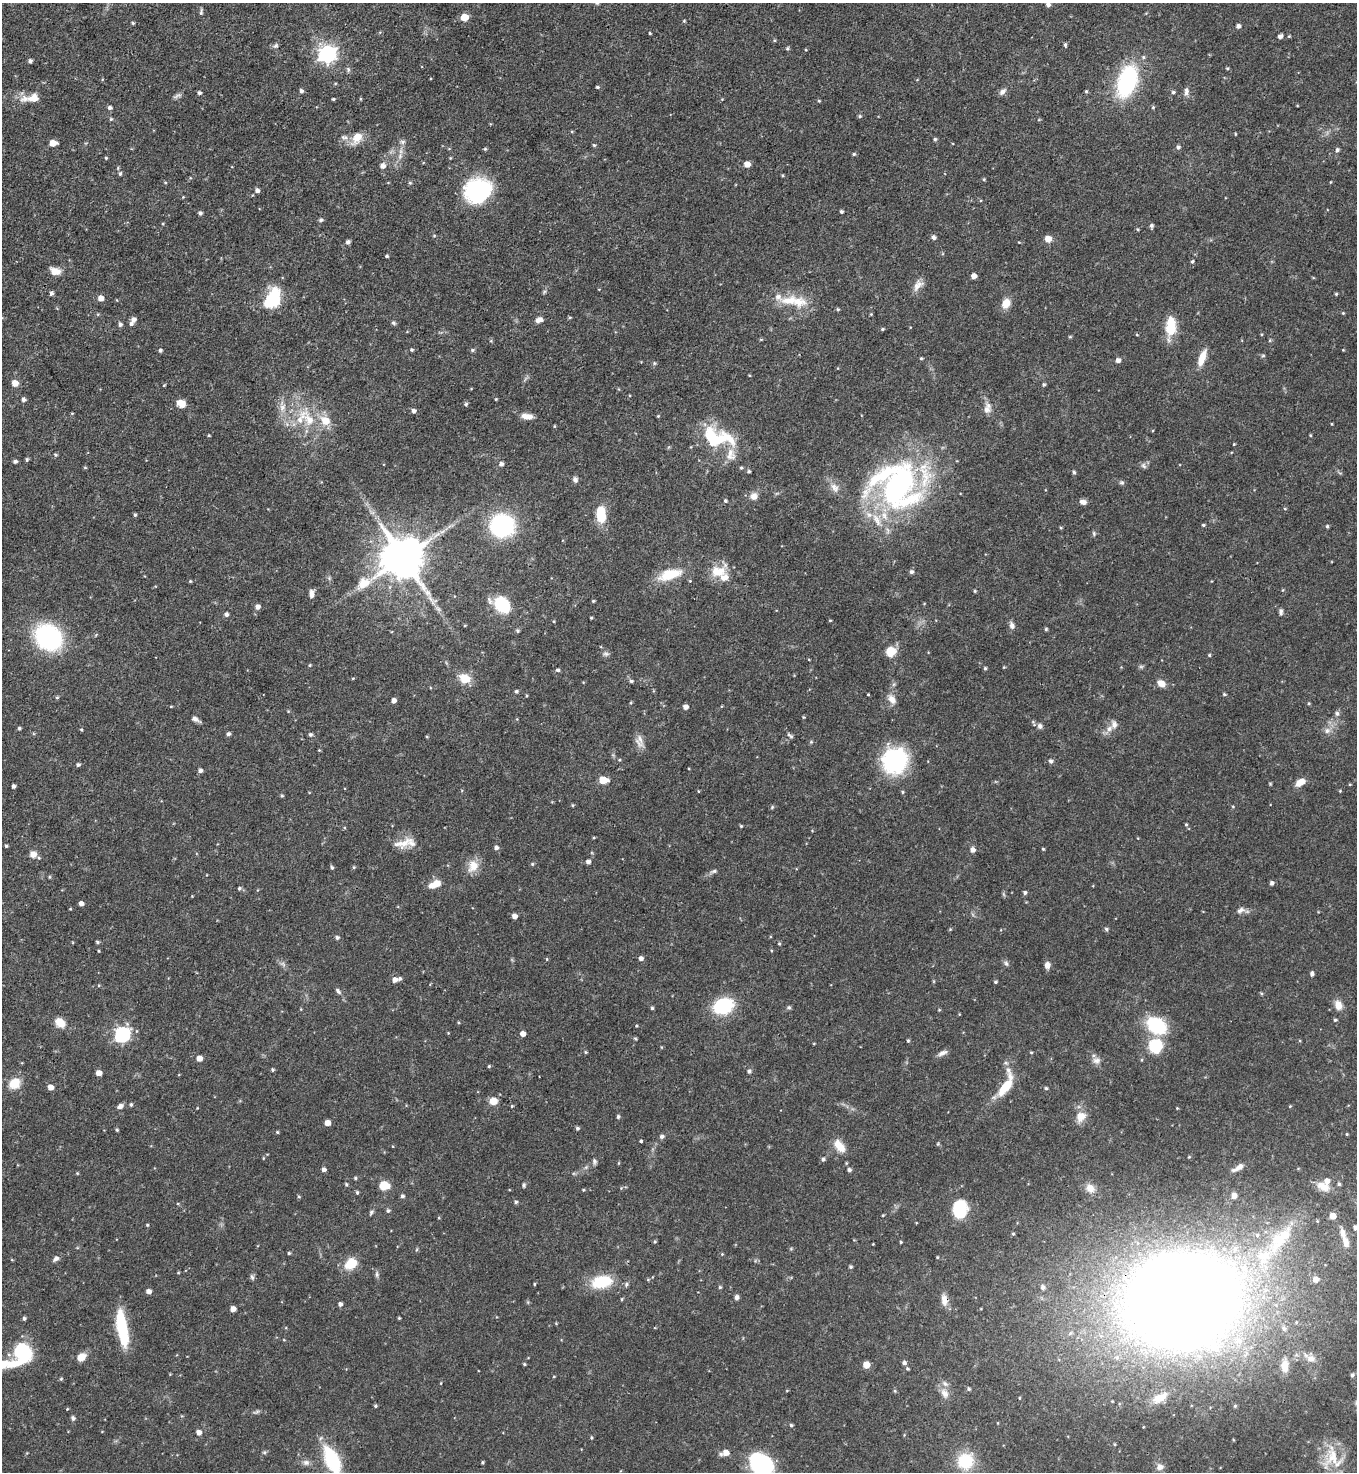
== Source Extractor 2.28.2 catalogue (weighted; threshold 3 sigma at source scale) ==
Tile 11 of 4 x 4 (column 3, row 3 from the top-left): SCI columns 3008-4362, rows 1473-2942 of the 5875 x 5882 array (HDU 1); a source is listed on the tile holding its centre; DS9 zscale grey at full resolution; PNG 1359 x 1474 px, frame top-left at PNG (2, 3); no overlay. Shown black and unused: <1% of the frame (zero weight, under 3 of 4 exposures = <1% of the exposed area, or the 3 px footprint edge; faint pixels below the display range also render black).
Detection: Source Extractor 2.28.2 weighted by HDU 2 'WHT'; one run over the whole footprint, this tile lists its part. Background 0.0619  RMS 0.0035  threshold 0.0158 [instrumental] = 3 sigma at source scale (4.5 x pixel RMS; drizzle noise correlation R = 1.50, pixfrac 1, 0.05/0.05 arcsec/px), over >= 5 px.
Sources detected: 415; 2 too faint to see at this stretch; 1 inside a brighter object's white glare — not listed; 23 inside a brighter listed object's ellipse — not listed separately; the other 389 listed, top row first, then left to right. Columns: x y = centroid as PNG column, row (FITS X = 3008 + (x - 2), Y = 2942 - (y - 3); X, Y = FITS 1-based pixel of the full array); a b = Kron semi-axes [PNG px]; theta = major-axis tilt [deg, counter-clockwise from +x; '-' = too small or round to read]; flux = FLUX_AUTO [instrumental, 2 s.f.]
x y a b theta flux
1048 4 5 5 - 0.93
201 12 9 4 81 0.62
464 17 5 5 - 6.7
684 21 3 3 - 0.37
133 23 4 3 - 0.46
1238 26 5 4 - 1.3
650 33 3 3 - 0.37
1280 36 4 4 - 1.4
774 40 5 3 - 0.35
1065 45 5 3 - 0.55
276 46 8 5 38 0.79
787 49 5 5 - 0.51
806 50 4 2 - 0.27
327 54 7 7 - 130
30 61 4 4 - 0.88
1227 68 4 3 - 0.39
348 69 7 5 -67 0.71
1127 81 28 15 72 44
597 87 4 3 - 0.55
301 91 5 4 - 0.92
1086 91 4 4 - 0.42
1186 91 13 6 88 1.5
1003 92 10 6 42 1.4
1173 92 4 4 - 0.63
199 93 4 4 - 0.78
25 99 16 10 8 3.3
333 99 3 3 - 0.47
360 99 5 3 - 0.34
819 101 4 4 - 0.36
1153 107 4 4 - 0.41
110 108 5 4 - 0.94
860 116 5 4 - 0.47
111 119 5 5 - 0.47
1235 134 4 2 - 0.3
344 137 11 6 -2 1.5
357 138 19 10 54 4.6
935 139 4 4 - 0.57
402 142 7 5 14 0.93
53 143 6 5 - 4.3
594 145 4 4 - 0.46
1178 147 5 5 - 0.88
485 149 5 4 - 0.44
1337 150 5 4 - 0.85
854 154 5 4 - 0.52
400 156 8 6 71 1.5
106 158 4 4 - 0.38
747 164 5 4 - 3.7
383 166 7 6 - 1.7
120 174 5 4 - 0.63
984 179 4 4 - 0.4
165 182 4 4 - 0.37
1330 182 4 2 - 0.25
410 183 5 4 - 0.44
257 190 5 5 - 1.1
478 190 28 23 24 34
183 197 4 4 - 0.29
841 211 4 3 - 0.62
200 213 5 4 - 0.79
321 220 5 5 - 0.81
1151 226 5 4 - 0.81
1138 229 4 4 - 0.37
933 237 5 5 - 1
1048 239 7 7 - 2.7
348 242 5 4 - 1
387 256 4 3 - 0.51
1192 261 4 4 - 0.53
55 271 12 8 -12 3.6
974 276 4 4 - 2.1
918 285 16 10 51 2.7
51 293 4 4 - 1
1336 294 4 4 - 0.42
101 298 5 5 - 2.8
273 298 24 14 66 17
798 302 24 16 -6 8.5
1006 303 11 8 57 4
838 309 5 4 - 0.43
1343 313 4 4 - 0.35
871 314 4 4 - 0.31
570 317 5 3 - 0.37
133 320 6 5 - 1.6
539 320 8 6 18 1.9
393 323 6 5 - 0.57
120 324 5 5 - 0.89
1171 327 20 9 86 12
882 329 4 3 - 0.48
1137 335 5 3 - 0.3
1070 337 4 4 - 0.39
761 339 5 3 - 0.37
1270 340 5 3 - 0.35
491 341 5 4 - 0.38
160 350 5 4 - 0.71
412 350 4 4 - 0.53
472 350 5 4 - 0.57
1343 350 3 3 - 0.26
1263 356 6 4 1 0.46
921 358 3 3 - 0.46
1202 358 19 7 71 5
1118 360 4 4 - 1.6
654 363 6 4 22 0.53
15 383 6 6 - 2.8
1044 384 5 4 - 0.56
164 385 5 3 - 0.34
23 399 5 4 - 1.1
496 399 4 3 - 0.33
181 403 10 7 -29 4
466 404 5 4 - 0.66
282 407 12 8 62 2.5
987 408 15 9 79 2.4
414 411 4 4 - 1.1
72 413 4 3 - 0.3
527 416 14 6 -7 3
658 416 4 4 - 0.3
309 419 23 15 -58 9.1
1332 424 4 2 - 0.28
209 435 4 3 - 0.31
1310 435 3 3 - 0.32
717 438 42 22 -12 21
1234 444 3 3 - 0.33
55 455 5 4 - 0.52
27 459 6 4 -71 0.49
15 461 5 4 - 0.86
501 464 5 5 - 1.2
1144 466 8 6 -52 0.93
85 467 5 3 - 0.34
741 468 4 4 - 0.45
749 471 4 3 - 0.59
1074 472 5 4 - 0.63
575 479 7 6 - 1.1
1122 482 7 5 -1 0.65
898 486 63 37 60 81
834 488 15 9 -58 2.8
754 496 9 8 - 2.3
725 501 4 4 - 0.59
1083 502 8 6 -16 1.6
1285 509 5 3 - 0.31
135 515 4 3 - 0.57
601 515 15 8 -86 11
502 525 18 17 - 47
1203 525 4 3 - 0.46
1327 526 4 3 - 0.55
1061 528 4 3 - 0.39
442 532 7 4 3 0.93
1094 533 7 5 -71 0.58
403 558 13 12 - 1500
718 571 23 14 25 6.7
911 572 5 5 - 0.92
670 574 24 10 17 11
190 581 4 4 - 0.36
975 591 4 4 - 0.42
311 593 10 5 88 1.7
593 601 3 3 - 0.42
502 605 15 12 -51 17
257 607 5 5 - 1.7
438 609 8 5 -45 1
1281 612 9 5 -86 0.9
226 614 5 4 - 1
591 618 3 3 - 0.33
830 620 3 3 - 0.33
554 621 3 3 - 0.34
465 625 4 3 - 0.26
1012 625 10 6 -68 1.4
1046 629 4 4 - 0.49
518 631 5 5 - 0.61
49 637 25 22 -39 48
891 651 9 9 - 6.2
606 654 9 5 -3 0.89
1209 655 4 4 - 0.38
310 665 4 4 - 0.34
1004 667 4 3 - 0.3
985 668 4 4 - 0.47
558 670 5 4 - 0.75
353 678 4 3 - 0.31
465 678 11 9 -29 6.7
631 681 5 4 - 0.65
1161 683 9 6 -34 3
516 691 5 4 - 0.68
868 694 3 2 - 0.29
1224 694 5 4 - 0.44
527 695 4 3 - 0.37
57 697 5 4 - 0.41
892 699 12 8 -53 2.6
394 700 4 4 - 1.8
1309 703 4 4 - 0.4
171 706 4 3 - 0.27
685 707 4 4 - 2
1337 713 6 6 - 0.88
803 717 5 3 - 0.32
195 719 9 5 -30 1.4
1040 726 7 6 - 1.1
19 728 4 4 - 0.56
1109 729 10 7 51 2.1
81 730 4 3 - 0.41
1327 731 8 8 - 1.6
228 734 4 4 - 0.87
310 734 5 4 - 0.74
790 736 10 4 -36 0.68
640 739 16 5 -73 2
319 750 4 4 - 0.32
619 760 4 4 - 0.35
895 760 19 18 - 50
1051 761 5 5 - 0.92
78 765 4 4 - 0.74
200 771 5 4 - 1
603 780 6 5 - 9.3
1300 782 12 7 32 3.3
1350 784 4 3 - 0.34
13 786 4 3 - 0.91
698 791 4 3 - 0.28
1340 791 4 3 - 0.32
902 792 4 4 - 0.4
282 796 5 4 - 0.49
573 805 4 4 - 0.41
1233 806 5 3 - 0.34
772 807 5 4 - 0.45
1186 824 4 4 - 0.43
741 826 4 4 - 0.38
594 838 5 3 - 0.34
402 843 29 12 17 5.5
6 846 3 3 - 0.52
496 848 5 4 - 1.1
1043 849 4 3 - 0.37
972 850 5 5 - 1.8
33 854 8 7 - 2.9
588 862 4 4 - 1.3
532 864 5 4 - 0.44
473 866 17 13 61 4.8
332 868 5 4 - 0.55
714 871 9 5 14 0.88
49 877 4 4 - 0.38
1272 883 5 4 - 1
434 884 15 7 24 4
239 888 5 5 - 0.67
1025 893 4 4 - 0.76
81 903 4 4 - 1.7
70 909 4 3 - 0.27
1240 910 11 6 32 1.5
514 916 4 4 - 2
950 929 4 4 - 0.36
1106 929 5 4 - 0.59
337 937 5 4 - 0.79
97 942 4 4 - 0.54
779 944 4 4 - 0.41
99 951 3 3 - 0.34
641 958 5 5 - 1.3
547 959 4 3 - 0.3
1006 963 8 5 -72 0.82
283 964 8 5 -45 0.97
1047 965 8 6 87 1.8
1312 974 6 5 - 0.84
395 980 6 5 - 1.8
995 982 4 3 - 0.48
338 991 9 5 -48 0.93
1338 1005 11 8 -71 3.3
723 1006 17 12 19 27
789 1007 6 5 - 0.57
652 1008 4 4 - 0.53
939 1010 5 3 - 0.29
1335 1020 4 4 - 0.57
60 1022 12 8 -40 4.7
1156 1025 15 11 -34 28
122 1034 7 6 - 72
523 1034 5 4 - 2.1
635 1038 6 3 -19 0.38
908 1041 4 4 - 0.46
1155 1046 11 10 - 17
661 1047 5 3 - 0.27
586 1052 4 4 - 0.35
1031 1052 4 3 - 0.36
942 1053 13 6 25 1.5
199 1058 4 4 - 3.2
1096 1060 11 8 10 1.8
489 1066 4 3 - 0.39
273 1070 5 4 - 0.46
749 1071 5 5 - 0.7
99 1073 5 4 - 3.2
14 1083 12 10 41 6.2
50 1087 5 5 - 2.5
1005 1087 36 13 67 10
1046 1088 4 4 - 0.52
493 1101 7 6 - 4.2
131 1104 5 4 - 0.61
120 1106 7 5 31 1.4
512 1106 4 4 - 0.36
1290 1106 4 3 - 0.32
1177 1108 3 3 - 0.3
1081 1116 12 10 45 4.5
618 1117 5 4 - 0.67
327 1123 4 4 - 3.2
577 1128 4 4 - 0.73
117 1130 4 3 - 0.47
277 1132 4 4 - 0.42
1347 1134 3 3 - 0.34
662 1136 6 5 - 0.88
641 1141 3 3 - 0.63
938 1144 5 3 - 0.37
839 1146 17 9 -52 4.9
823 1159 5 5 - 0.82
594 1161 8 5 -82 0.83
846 1163 5 3 - 0.33
1238 1167 17 6 31 2.3
324 1170 5 4 - 1.2
849 1170 5 4 - 0.88
77 1173 5 3 - 0.32
355 1178 4 4 - 0.44
346 1184 5 4 - 0.53
1339 1184 5 4 - 0.68
384 1185 9 8 - 5.7
524 1185 5 5 - 0.65
1322 1186 19 10 -25 4.3
1090 1188 11 9 -47 3.2
583 1190 4 3 - 0.35
357 1192 5 4 - 0.48
402 1196 4 4 - 0.8
1234 1196 7 6 - 1.7
299 1197 5 3 - 0.37
516 1202 5 4 - 0.66
960 1209 19 14 88 16
388 1211 5 4 - 0.76
371 1212 7 5 49 0.66
883 1215 4 3 - 0.32
1333 1216 5 5 - 4.7
439 1218 4 3 - 0.29
147 1225 4 3 - 0.38
1355 1228 6 5 - 1.6
1013 1234 4 4 - 0.48
1343 1234 19 8 -73 3.6
655 1241 5 4 - 0.46
1279 1241 43 28 54 29
901 1242 4 3 - 0.4
289 1253 4 4 - 0.49
722 1254 4 4 - 0.3
937 1257 3 3 - 0.35
56 1259 8 6 41 1.1
12 1260 5 3 - 0.28
351 1263 11 9 32 9.4
851 1267 4 4 - 0.6
1244 1268 13 10 -41 5.4
377 1274 8 5 88 0.86
252 1277 8 5 -74 0.77
1316 1279 6 6 - 2.6
602 1282 26 15 11 13
534 1284 4 3 - 0.34
720 1287 4 4 - 0.51
1043 1287 7 6 - 1.1
148 1291 4 4 - 1.7
737 1297 6 5 - 0.95
622 1299 4 3 - 0.36
944 1300 16 9 -83 2.7
1183 1300 59 48 8 1300
340 1304 4 4 - 1.2
233 1309 4 4 - 2.3
24 1318 4 4 - 0.69
399 1318 3 3 - 0.35
122 1328 35 9 -80 23
284 1340 4 3 - 0.26
23 1352 18 16 -56 23
81 1357 9 7 43 3.9
1311 1359 12 9 -3 2.8
904 1363 5 5 - 0.81
524 1364 4 3 - 0.46
866 1365 5 5 - 5.3
1285 1366 15 9 88 4.2
907 1369 5 4 - 0.49
1352 1375 6 4 72 0.81
61 1379 5 4 - 0.42
441 1383 4 3 - 0.26
969 1389 5 5 - 0.65
895 1391 5 4 - 0.42
945 1393 15 9 -59 2.7
1019 1398 4 3 - 0.31
1160 1398 18 9 27 4.7
375 1406 4 4 - 0.49
1235 1406 4 4 - 0.34
67 1409 4 3 - 0.3
257 1412 7 4 20 0.68
73 1418 6 5 - 0.74
998 1423 4 3 - 0.25
791 1425 4 4 - 0.62
199 1432 5 5 - 2.1
591 1438 4 4 - 0.42
264 1452 6 4 -18 0.47
725 1453 9 6 18 3
1333 1457 35 20 58 11
332 1460 26 12 -65 26
965 1461 19 18 - 14
306 1462 10 8 -14 1.5
482 1462 4 3 - 0.41
761 1465 25 19 -50 34
1160 1467 9 8 - 2.2
Overlapping masked pixels (flux is a lower limit): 3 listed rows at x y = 1127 81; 944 1300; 1183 1300
Isophote crosses this tile's border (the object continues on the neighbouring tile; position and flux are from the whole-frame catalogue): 4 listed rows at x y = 1048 4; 1355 1228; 332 1460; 761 1465